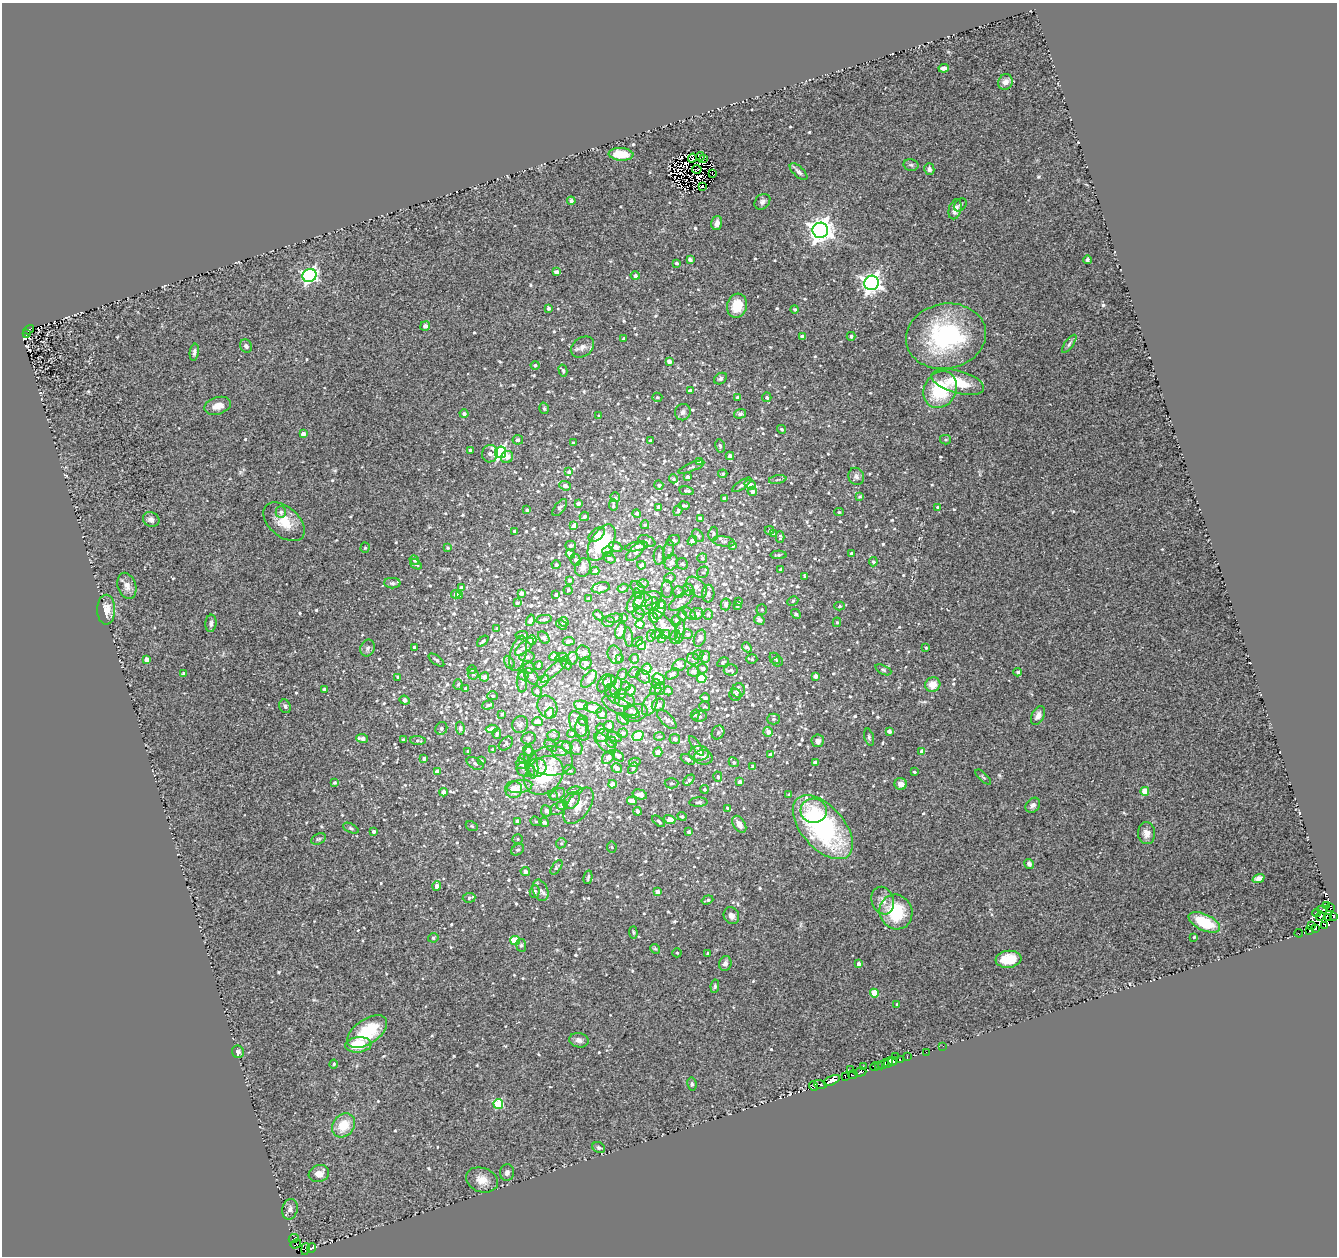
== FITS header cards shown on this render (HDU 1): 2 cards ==
NAXIS1  =                 1335
NAXIS2  =                 1254

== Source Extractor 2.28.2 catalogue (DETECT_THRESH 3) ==
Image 1335 x 1254 px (HDU 1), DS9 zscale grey, 1 PNG px = 1 image px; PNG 1339 x 1258 px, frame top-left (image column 1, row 1254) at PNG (2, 3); each listed source drawn as its Kron ellipse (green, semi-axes under 4 px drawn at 4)
Background 0.171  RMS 0.029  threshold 0.0866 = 3 sigma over >= 5 px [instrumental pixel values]
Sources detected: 876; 16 with non-positive FLUX_AUTO (blend fragments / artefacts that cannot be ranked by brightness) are neither listed nor drawn; of the other 860, the 500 brightest by FLUX_AUTO listed and drawn (360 fainter detections omitted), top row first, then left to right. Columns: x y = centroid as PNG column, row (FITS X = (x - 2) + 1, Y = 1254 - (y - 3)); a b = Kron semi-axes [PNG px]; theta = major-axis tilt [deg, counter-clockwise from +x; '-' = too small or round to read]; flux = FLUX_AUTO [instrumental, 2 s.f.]
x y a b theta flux
944 68 5 4 - 8.2
1005 82 8 7 - 11
621 154 12 6 -4 42
700 157 5 3 - 3.2
692 158 4 3 - 7.6
703 158 3 2 - 3.4
911 165 7 5 -12 4.2
697 169 5 3 - 3.4
929 169 6 5 - 5.9
799 172 11 5 -42 6.6
712 173 3 2 - 3.1
702 187 4 2 - 4.2
571 201 4 4 - 5.4
762 202 9 7 43 6.7
960 205 7 5 46 4
955 209 10 6 74 12
717 223 7 5 76 11
820 230 8 7 - 1700
690 259 4 3 - 5.4
1087 260 4 4 - 3.3
676 263 3 3 - 4.1
557 272 4 3 - 7.3
309 275 7 6 - 460
635 276 4 4 - 5.4
871 283 7 7 - 1000
737 306 12 10 74 36
548 308 4 3 - 4.7
795 309 4 4 - 4.1
425 326 5 4 - 8.1
29 330 6 3 32 22
26 333 4 3 - 12
802 336 4 3 - 6.1
851 336 4 3 - 3.5
946 336 40 32 11 260
623 339 3 3 - 4.6
1069 344 11 4 54 4.9
246 346 7 6 - 5.6
582 347 13 9 35 12
194 352 8 4 81 5.5
669 361 4 3 - 11
535 365 4 4 - 4.7
563 370 6 4 -75 3.4
720 379 7 5 32 4.2
958 382 27 11 -15 61
940 390 19 16 62 120
690 391 4 3 - 9.3
657 397 5 4 - 3.1
767 397 5 4 - 3.5
738 398 4 4 - 13
218 406 13 8 17 21
544 408 6 4 -74 4
683 412 8 7 - 6.3
464 414 4 4 - 5.8
740 414 6 4 17 4
599 416 4 3 - 2.8
781 429 4 3 - 3.1
303 434 4 3 - 9.8
518 440 5 5 - 5.5
945 440 5 4 - 3
650 441 3 3 - 4.8
573 443 3 3 - 2.8
720 446 6 4 -78 4
470 450 3 3 - 2.8
501 452 6 5 - 310
490 454 9 8 - 12
730 456 4 4 - 8.9
507 457 6 6 - 12
699 462 4 4 - 20
691 467 14 4 22 4.5
569 472 4 3 - 4.5
723 474 5 4 - 2.7
856 476 9 7 -68 7.4
687 477 4 3 - 6.9
673 479 4 4 - 3.6
778 480 9 4 9 4.5
659 485 4 4 - 3.4
742 485 11 4 35 4.7
750 485 6 4 -19 22
565 486 6 4 -21 9.8
687 491 7 3 -9 4.3
752 491 5 4 - 8.4
615 497 5 4 - 2.9
860 497 4 4 - 3
724 498 3 3 - 3.8
578 503 4 3 - 5.7
613 505 6 3 -87 3.4
684 506 5 2 - 2.9
659 507 4 4 - 7.3
938 507 4 4 - 3.9
560 508 10 5 52 4.2
527 510 3 3 - 3.6
678 511 6 4 71 3.2
281 512 6 5 - 4.5
839 512 4 4 - 2.8
637 513 4 4 - 4.5
584 516 5 4 - 4.5
700 518 4 4 - 7.4
151 519 8 7 - 8.7
284 522 24 15 -41 44
645 525 4 4 - 2.9
574 526 4 4 - 12
769 530 5 4 - 2.9
514 531 3 3 - 3
713 534 7 5 81 3.8
773 534 4 3 - 2.8
597 535 9 5 40 12
698 536 7 5 -53 3.8
780 537 6 3 89 3.1
673 540 7 5 22 3.8
692 540 5 4 - 11
647 541 9 5 -24 5.3
724 541 11 5 -7 4.7
602 543 20 11 59 100
732 545 4 4 - 5.6
571 546 5 5 - 5.7
637 546 11 4 10 5.5
616 547 7 4 -24 7.5
365 548 5 4 - 3.1
448 548 4 3 - 2.8
669 550 9 5 79 4.6
608 551 5 5 - 16
635 552 12 5 46 12
851 553 3 3 - 3.6
570 554 4 4 - 16
778 555 8 4 1 3.5
659 556 9 5 86 6.2
609 558 7 5 -35 3.2
702 558 5 5 - 2.8
414 560 5 4 - 3.7
575 560 6 5 - 4.1
671 562 8 6 72 9.4
873 562 4 4 - 4.2
416 564 6 3 -35 3
682 564 6 5 - 5.2
556 565 4 4 - 3.8
641 565 4 4 - 10
583 568 9 8 - 9.4
781 569 3 3 - 3.9
595 571 4 4 - 9.7
703 572 6 5 - 4.2
805 577 4 3 - 3.3
670 578 6 4 15 3.6
569 580 3 3 - 3.6
392 583 8 5 -1 4.2
643 584 6 4 -1 2.8
127 586 13 9 -72 14
696 587 12 8 -45 13
462 588 4 4 - 13
601 588 9 5 12 10
623 588 5 4 - 3.7
638 588 8 5 -38 4.6
667 589 9 5 89 5.8
688 589 6 5 - 3.8
568 590 4 4 - 3
678 592 6 5 - 3.6
521 593 4 3 - 5.7
456 594 4 4 - 14
638 594 5 4 - 2.8
708 594 9 6 89 5.7
459 595 4 3 - 8.7
556 595 3 3 - 7.8
589 599 3 3 - 4.1
648 599 14 6 16 12
682 600 15 6 36 11
793 601 6 4 28 3.1
636 602 12 6 53 8.3
739 602 4 3 - 3
517 603 4 3 - 4.8
643 604 11 9 66 15
652 604 7 6 - 7.2
725 604 6 5 - 5.4
661 605 4 4 - 7.9
737 606 3 3 - 3.1
840 606 5 4 - 2.8
762 609 5 5 - 3.1
106 610 15 9 -90 23
660 610 10 5 65 16
638 613 6 6 - 4.7
689 613 8 4 -39 4.1
697 614 6 5 - 10
708 614 5 4 - 3.2
796 614 5 4 - 4.9
598 615 5 3 - 3.4
682 615 6 4 -81 3.7
614 618 8 4 10 4.1
624 618 4 3 - 3.4
653 618 5 4 - 31
544 619 8 3 9 3.6
530 620 6 4 75 8.7
676 620 5 4 - 3.2
759 620 5 4 - 6.2
608 621 6 5 - 4.2
564 622 5 4 - 3.6
837 622 5 4 - 2.8
211 623 9 5 84 5.8
640 624 4 4 - 28
561 625 6 3 -34 4
663 625 19 8 -47 18
497 629 4 3 - 4.6
620 631 8 5 71 15
680 632 12 4 79 4.9
657 634 6 4 26 2.8
665 634 5 4 - 9.8
688 634 5 5 - 5.1
522 635 6 3 4 3.9
651 636 6 4 75 3
629 637 10 4 -83 2.9
675 637 7 5 70 4.3
544 638 7 4 -51 3.3
662 638 4 3 - 7.7
700 638 9 5 68 6.4
532 640 5 4 - 10
483 641 7 3 43 3.6
569 641 6 3 6 5.5
638 642 6 3 35 3.2
641 645 5 4 - 21
414 647 3 3 - 3.1
524 647 12 5 44 6.6
747 647 5 3 - 3.9
368 648 9 7 67 6
926 648 4 4 - 2.7
518 653 18 8 75 14
583 653 8 6 -71 9
615 655 9 7 -68 4.6
698 655 5 5 - 3.1
527 657 7 5 7 5.1
554 657 5 4 - 6.1
562 657 6 4 15 6.5
705 657 6 5 - 5.9
572 658 7 5 64 4.6
620 658 4 3 - 3.9
775 658 6 5 - 5.8
634 659 5 4 - 4
693 659 6 6 - 4.4
752 659 5 4 - 3.6
146 660 4 4 - 14
436 660 9 4 -37 4.2
777 661 5 5 - 3.9
509 662 7 4 -59 2.7
723 662 6 4 31 3.1
586 663 6 5 - 7.5
566 664 6 4 -39 2.8
679 665 7 5 32 5.2
538 666 4 3 - 5.1
529 668 6 5 - 4.5
472 669 5 3 - 3
555 669 19 5 43 8.5
646 669 6 4 58 36
703 669 5 5 - 5.1
731 670 7 5 8 4.1
883 670 8 4 -25 3.6
693 671 5 5 - 6.4
634 672 6 5 - 3.7
1018 672 4 3 - 3.2
184 673 4 4 - 3.4
473 674 5 5 - 4
622 674 6 4 70 3.3
672 674 7 4 29 5.2
523 675 6 5 - 3.3
531 676 9 6 -53 5.3
643 676 8 6 -47 5
815 676 4 4 - 10
398 677 4 3 - 5.2
484 677 5 4 - 9
702 678 5 4 - 100
589 679 10 5 49 17
659 679 6 5 - 36
543 681 7 5 45 6.8
522 682 10 5 -89 4.7
610 682 7 6 - 7.7
605 683 10 6 61 6.1
458 684 5 4 - 3.2
656 684 5 4 - 5.6
933 684 8 7 - 22
626 686 5 4 - 2.9
616 687 9 5 66 5.9
465 688 3 3 - 3.6
660 689 6 5 - 3.3
324 690 4 3 - 8.5
631 690 5 5 - 14
656 690 6 5 - 3.1
738 690 7 6 - 13
537 691 5 5 - 5.3
668 691 4 4 - 3.2
613 694 11 6 -60 13
621 694 5 5 - 4.8
735 695 6 6 - 4.2
493 696 5 4 - 2.7
705 698 5 3 - 4.4
405 700 5 4 - 9.8
625 701 10 6 -7 9.9
650 704 12 7 69 9.5
488 705 6 3 17 4
581 705 7 5 -7 12
658 705 7 6 - 12
285 706 7 5 -65 5.4
704 706 5 4 - 3
547 707 12 9 -62 9
621 707 20 7 -25 11
593 708 9 5 -12 16
631 711 7 5 -16 4.9
549 713 5 4 - 19
602 713 6 5 - 10
635 713 13 8 21 13
502 714 3 3 - 2.8
695 715 5 4 - 2.9
1038 716 10 6 61 9.3
699 717 7 5 9 4.1
623 719 7 5 -46 5.5
667 719 12 6 -44 8
773 719 6 5 - 3.9
583 721 5 5 - 3.5
538 722 5 4 - 12
520 724 9 7 58 6.8
578 724 13 8 -67 13
609 726 5 4 - 8.5
441 728 6 5 - 8
460 728 6 4 -81 3.4
492 729 6 4 5 14
601 729 5 4 - 13
582 730 11 7 -77 6.7
889 731 4 4 - 7.6
718 732 7 6 - 5.1
768 732 5 4 - 13
572 733 4 4 - 4
622 733 5 4 - 7.2
497 734 5 4 - 4.2
554 735 6 5 - 2.9
602 735 7 5 52 5.8
638 736 6 4 20 64
659 736 5 4 - 2.7
615 737 8 5 -15 6.4
869 737 9 4 -75 4
362 738 6 3 -7 11
529 738 7 6 - 4
403 739 3 2 - 2.7
675 739 5 5 - 7
418 740 8 4 -4 4.1
818 741 6 6 - 7.4
612 742 5 5 - 5.7
605 743 13 6 -44 9.4
506 744 8 5 41 4.5
551 746 7 5 -39 4
696 746 11 3 -55 3.8
567 747 6 4 -57 3.3
576 748 7 6 - 4.5
562 749 11 7 18 10
493 750 4 3 - 5.9
528 750 6 5 - 6.5
468 751 3 3 - 3
922 751 4 4 - 12
658 752 5 4 - 19
699 753 10 7 4 18
770 754 3 3 - 3.3
618 756 7 4 -39 7.9
608 757 8 5 49 12
703 757 9 7 -12 9.2
424 758 3 3 - 4.6
523 759 5 5 - 4.2
688 759 7 4 -24 7.4
481 761 4 4 - 2.8
552 761 21 14 0 29
531 762 16 7 -80 13
635 762 6 4 14 3.2
734 762 5 4 - 2.9
815 762 4 4 - 10
475 763 9 5 -28 5.9
522 764 6 5 - 8.6
753 766 4 4 - 6.2
537 767 9 9 - 12
617 768 5 4 - 12
633 768 6 4 61 2.7
526 769 9 7 -18 9.4
569 770 6 4 -14 3.6
437 772 4 4 - 24
914 772 3 3 - 2.8
544 775 22 17 44 110
718 777 5 4 - 3
983 777 10 4 -43 3.1
689 780 6 4 44 6.2
335 782 4 3 - 3.5
739 782 4 3 - 9.2
671 783 7 5 1 3.4
612 784 4 4 - 14
901 784 6 6 - 12
520 786 12 6 8 13
704 789 4 4 - 4.1
514 790 8 8 - 30
575 791 7 4 7 3.2
1145 791 4 4 - 52
443 792 4 4 - 7.1
558 794 8 5 31 5.7
640 794 7 5 -15 11
553 795 5 4 - 3.1
789 795 3 3 - 3.4
571 800 10 6 51 13
632 801 5 3 - 14
698 802 9 4 2 4.7
562 805 5 4 - 5.3
1033 805 8 6 49 6.4
578 806 21 11 56 25
727 808 4 3 - 2.8
558 809 8 5 32 6.7
546 811 6 5 - 11
637 811 4 4 - 6.7
814 811 13 12 - 32
682 816 4 4 - 2.9
669 820 6 4 -18 23
517 821 4 4 - 8
536 821 6 4 -20 3.2
659 821 7 4 -38 4.5
544 822 5 4 - 6.8
739 824 9 5 -58 15
472 826 6 4 -25 3.2
823 827 38 21 -49 350
351 828 8 4 -25 4.3
374 832 3 3 - 6.7
689 832 4 3 - 5.6
1146 833 11 8 -84 14
319 839 8 5 25 4
518 839 5 4 - 2.7
561 843 5 4 - 2.9
612 847 5 5 - 2.8
518 850 7 5 33 4
1029 864 5 4 - 6
556 867 8 4 55 3.7
525 871 5 4 - 9.5
588 877 7 3 77 3.4
1259 878 6 4 20 8.3
437 886 4 4 - 9.2
540 890 11 7 -67 9.2
657 891 4 4 - 9.4
535 892 6 5 - 5
469 898 6 5 - 4.5
707 900 6 3 19 3.4
883 901 14 11 -69 16
1327 906 2 2 - 11
1331 907 3 2 - 9.6
1322 910 5 3 - 33
896 912 17 16 - 100
1317 913 4 2 - 18
731 916 9 7 -57 8.4
1320 916 5 3 - 24
1334 917 3 2 - 29
1329 918 4 2 - 33
1204 922 17 8 -25 72
1325 925 4 2 - 21
1312 926 3 2 - 8
1315 928 3 2 - 4.6
1309 930 3 2 - 47
633 932 6 4 -84 2.7
1299 933 4 3 - 4.6
1194 937 4 3 - 2.8
433 938 5 4 - 3.6
515 940 5 4 - 83
521 945 6 5 - 3.9
655 949 5 4 - 2.7
677 953 4 4 - 2.7
708 954 4 3 - 3.6
1008 959 13 8 6 44
725 963 7 6 - 7
859 964 4 4 - 9
715 986 7 4 81 3.3
874 993 4 4 - 49
897 1004 3 3 - 3.2
367 1032 23 12 34 93
579 1040 10 7 -12 8.8
358 1045 13 7 5 60
943 1046 2 2 - 3.5
238 1052 6 6 - 5.2
926 1052 2 2 - 4
896 1056 3 2 - 4.7
907 1057 4 2 - 4
900 1060 3 2 - 25
893 1061 4 2 - 7.2
888 1063 5 3 - 51
334 1064 4 4 - 3
883 1064 6 4 40 50
878 1065 4 3 - 13
863 1066 3 2 - 18
874 1067 4 2 - 15
851 1069 3 2 - 5.3
860 1072 6 3 17 98
853 1075 4 3 - 35
845 1076 2 2 - 10
832 1080 9 4 24 220
692 1084 6 4 -80 3.2
820 1084 7 3 -14 27
814 1086 5 4 - 30
498 1104 5 4 - 110
343 1125 13 10 52 42
599 1148 7 5 -31 3.6
507 1172 8 7 - 6.9
319 1174 10 8 17 17
482 1180 16 12 -20 22
290 1209 10 7 77 7
294 1238 5 3 - 11
296 1244 5 3 - 9.1
312 1248 5 3 - 23
305 1249 6 2 78 7.5
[360 fainter detections neither listed nor drawn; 16 non-positive-flux detections neither listed nor drawn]